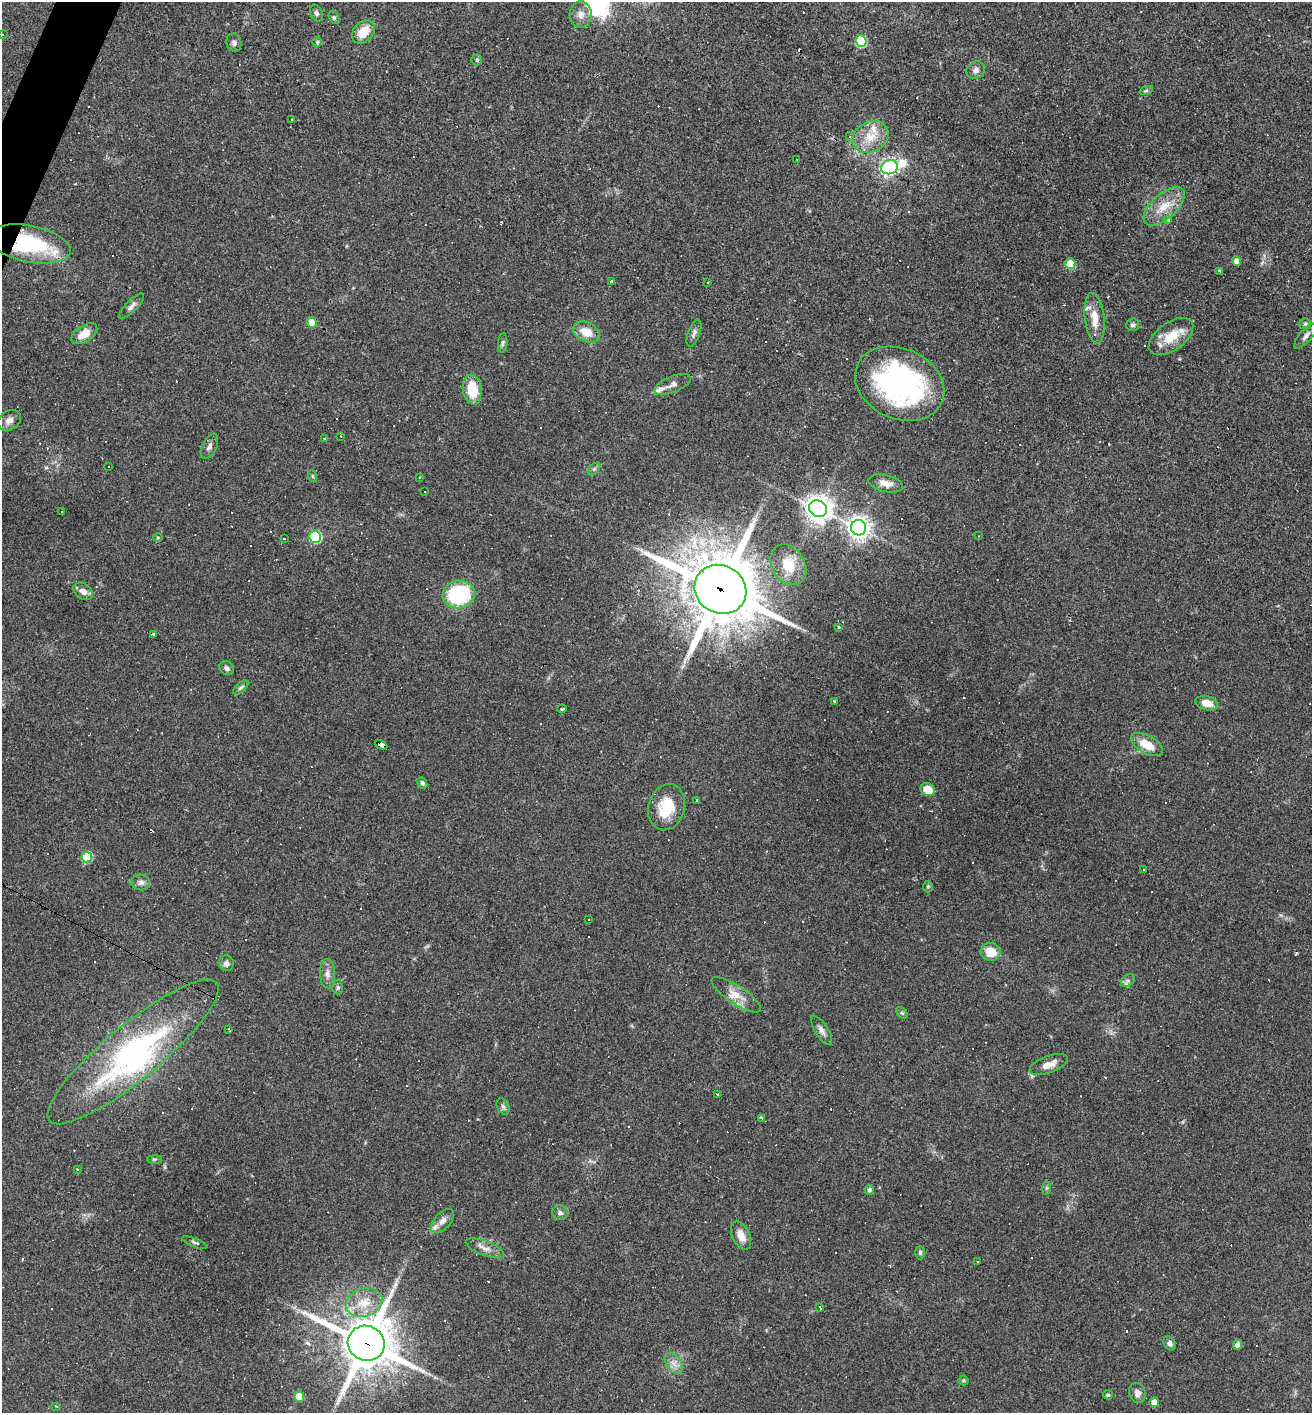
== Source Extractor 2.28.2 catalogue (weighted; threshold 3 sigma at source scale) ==
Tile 11 of 4 x 4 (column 3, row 3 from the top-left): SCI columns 2761-4070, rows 1412-2822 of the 5654 x 5643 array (HDU 1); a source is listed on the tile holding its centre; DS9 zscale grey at full resolution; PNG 1314 x 1415 px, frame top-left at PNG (2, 2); each listed source drawn as its Kron ellipse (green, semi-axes under 4 px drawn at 4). Shown black and unused: <1% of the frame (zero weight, under 3 of 4 exposures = <1% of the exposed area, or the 3 px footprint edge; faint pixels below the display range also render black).
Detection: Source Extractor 2.28.2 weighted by HDU 2 'WHT'; one run over the whole footprint, this tile lists its part. Background 0.0483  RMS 0.0047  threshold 0.0211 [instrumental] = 3 sigma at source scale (4.5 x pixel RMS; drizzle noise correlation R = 1.50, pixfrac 1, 0.05/0.05 arcsec/px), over >= 5 px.
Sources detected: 192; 1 inside a brighter object's white glare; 74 cosmic-ray / hot-pixel residue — neither listed nor drawn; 3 inside a brighter listed object's ellipse — not listed separately; the other 114 listed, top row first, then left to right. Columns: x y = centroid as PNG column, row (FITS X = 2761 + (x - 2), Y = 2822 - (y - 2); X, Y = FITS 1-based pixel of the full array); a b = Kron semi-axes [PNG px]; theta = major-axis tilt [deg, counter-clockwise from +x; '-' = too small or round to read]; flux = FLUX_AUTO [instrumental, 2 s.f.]
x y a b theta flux
316 13 9 6 -66 1.2
581 15 13 11 86 3.5
334 17 7 4 -63 0.75
363 32 13 9 47 9
3 35 3 3 - 4.2
861 41 6 5 - 34
234 42 9 7 -72 1.6
317 42 5 5 - 0.65
477 60 5 5 - 0.62
976 70 10 8 33 1.9
1146 91 7 4 19 0.82
291 119 3 2 - 0.42
850 137 4 3 - 0.42
870 137 19 15 29 9.3
797 159 3 2 - 0.34
890 167 8 7 - 160
1164 206 25 12 42 9.3
1168 220 3 3 - 13
30 244 42 18 -11 42
1237 261 5 4 - 3.9
1070 264 5 5 - 15
1219 271 3 3 - 8.2
611 282 3 3 - 1.5
708 283 3 2 - 0.49
131 306 16 5 46 2.2
1095 318 25 9 -83 7.4
312 322 5 5 - 8.7
1305 324 6 5 - 0.79
1132 325 6 6 - 0.99
586 332 14 9 -25 6.9
694 333 14 6 70 1.8
84 334 14 8 33 5.8
1171 336 25 14 35 11
1306 336 16 6 48 2.1
503 343 10 4 85 1
673 384 19 8 22 2.9
900 384 46 35 -24 97
472 390 15 9 -82 13
9 420 12 9 34 2.8
341 436 3 2 - 0.68
324 439 3 3 - 0.55
209 446 14 7 64 2
108 467 2 2 - 0.39
594 469 7 4 45 0.92
312 476 6 3 -70 0.58
420 477 3 2 - 0.58
886 483 17 8 -13 4.7
424 492 3 2 - 0.49
818 509 9 8 - 500
61 511 3 3 - 0.97
859 528 7 7 - 330
979 536 4 2 - 0.27
158 537 5 3 - 0.45
315 537 6 6 - 48
284 539 3 2 - 0.45
788 565 22 16 -57 12
720 589 26 24 -31 3400
83 591 11 7 -35 2.8
459 595 16 13 9 39
839 627 4 3 - 0.5
153 635 3 3 - 1.3
227 668 8 6 -38 1.4
241 688 9 5 41 1.1
834 701 3 3 - 0.9
1207 703 11 7 -14 5.4
562 709 5 3 - 0.51
1147 744 18 9 -29 8.3
381 745 6 4 -26 53
422 783 6 5 - 1
928 790 7 6 - 7.3
697 800 3 3 - 2.4
667 807 23 18 74 15
87 857 5 5 - 21
1144 869 3 2 - 0.74
141 882 9 8 - 1.9
928 886 6 5 - 0.7
589 920 3 2 - 0.4
990 952 10 9 - 8.2
226 963 8 7 - 1.9
327 974 14 7 -87 2.9
1128 980 7 5 32 1.2
338 987 7 5 90 0.89
736 995 29 9 -33 6.4
902 1013 7 4 -44 0.72
229 1030 4 2 - 0.41
822 1030 17 6 -58 2.4
133 1052 108 27 40 100
1049 1064 20 8 20 4.6
717 1094 2 2 - 0.49
503 1106 9 5 -63 1.2
761 1118 4 3 - 2.1
154 1159 7 4 0 0.66
77 1169 3 3 - 0.45
1046 1188 7 4 89 0.82
869 1190 5 5 - 1.2
560 1213 8 7 - 1.6
443 1221 14 8 47 2.8
741 1235 15 8 -65 4.9
195 1243 13 4 -21 1
485 1248 20 7 -21 3.5
920 1253 7 5 -90 0.8
978 1262 3 3 - 3.5
364 1303 19 14 17 9.4
819 1307 4 2 - 0.75
366 1343 18 17 - 2100
1170 1343 7 5 -56 1.6
1237 1345 5 4 - 3.2
674 1363 12 7 -54 3
964 1380 5 5 - 0.69
1137 1393 10 8 -72 2.6
1108 1395 5 4 - 0.8
299 1396 5 5 - 10
1154 1402 5 4 - 5.5
56 1406 3 3 - 0.67
Overlapping masked pixels (flux is a lower limit): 4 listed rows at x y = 30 244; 720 589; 381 745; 366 1343
Isophote crosses this tile's border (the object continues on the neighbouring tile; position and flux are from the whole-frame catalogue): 1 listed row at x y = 3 35